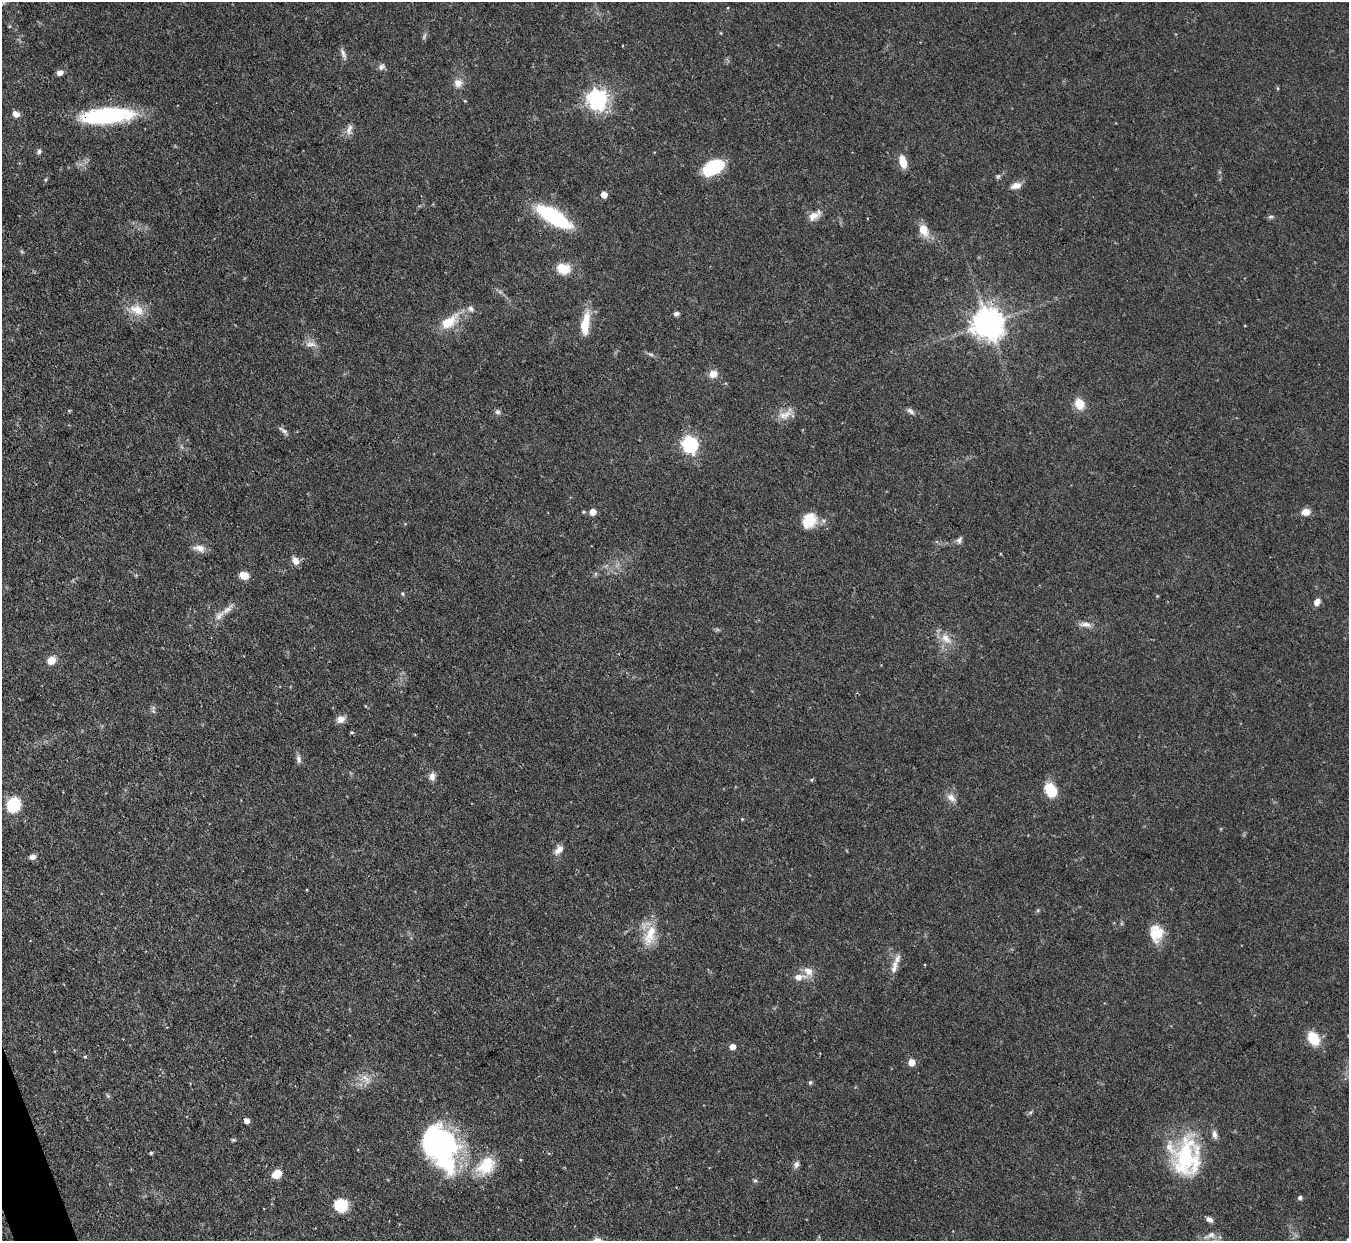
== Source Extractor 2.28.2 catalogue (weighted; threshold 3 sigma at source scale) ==
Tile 7 of 4 x 4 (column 3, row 2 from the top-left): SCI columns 2697-4043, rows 2624-3862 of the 5393 x 5373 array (HDU 1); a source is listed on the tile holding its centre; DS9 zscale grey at full resolution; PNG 1351 x 1243 px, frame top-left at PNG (2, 2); no overlay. Shown black and unused: <1% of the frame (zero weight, under 3 of 4 exposures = <1% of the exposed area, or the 3 px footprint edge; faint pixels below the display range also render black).
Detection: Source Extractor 2.28.2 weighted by HDU 2 'WHT'; one run over the whole footprint, this tile lists its part. Background 0.0909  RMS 0.0046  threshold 0.0206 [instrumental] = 3 sigma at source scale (4.5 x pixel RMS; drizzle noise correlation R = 1.50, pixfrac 1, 0.05/0.05 arcsec/px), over >= 5 px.
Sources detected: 96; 2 too faint to see at this stretch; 1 cosmic-ray / hot-pixel residue — not listed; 8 inside a brighter listed object's ellipse — not listed separately; the other 85 listed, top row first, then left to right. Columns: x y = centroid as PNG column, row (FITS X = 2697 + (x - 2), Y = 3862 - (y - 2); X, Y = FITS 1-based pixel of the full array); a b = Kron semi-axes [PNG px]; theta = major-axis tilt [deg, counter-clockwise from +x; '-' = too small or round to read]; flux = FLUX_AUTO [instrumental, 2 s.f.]
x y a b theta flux
343 54 16 5 -66 1.9
381 67 10 7 48 1.6
60 73 7 6 - 2.5
458 83 11 11 - 3.6
1277 88 5 3 - 0.46
598 99 8 7 - 250
465 101 5 4 - 0.42
16 114 9 7 -36 2.7
107 115 49 14 4 56
349 129 16 8 78 2.6
39 151 6 6 - 1.2
903 162 14 7 -76 6.3
713 167 19 12 27 30
998 176 7 5 66 0.85
1016 186 14 8 15 3.2
604 195 5 5 - 5.8
813 216 16 10 26 3.9
553 217 32 11 -31 50
1271 217 7 5 3 0.96
923 230 14 10 -60 7.2
562 268 9 7 -18 13
137 310 21 14 -27 8
676 314 6 5 - 1.3
449 322 28 14 37 11
988 323 10 9 - 800
584 327 19 10 -88 8.1
310 344 16 7 -8 3
650 354 9 5 -26 1.1
713 374 10 9 - 4
1079 404 12 9 -62 7.6
69 411 5 4 - 0.53
910 411 10 5 -34 1.6
498 412 7 7 - 1.2
785 415 21 11 23 5.1
283 430 14 5 -36 1.6
690 444 7 6 - 130
584 512 5 4 - 0.57
593 512 5 5 - 5.6
1306 512 9 7 8 4.1
809 520 16 13 61 11
959 540 10 6 64 1.4
199 548 16 9 -10 3.5
295 561 10 7 -65 3.2
244 575 10 8 -16 4.5
402 594 5 4 - 0.6
1317 602 8 6 53 3
219 615 18 8 47 3.8
1086 624 15 6 -6 2.7
946 639 18 11 -41 5.8
51 660 9 8 - 4.7
341 719 10 8 14 3.2
298 759 11 6 -82 1.8
432 776 11 7 89 2.4
811 780 5 4 - 0.61
1051 790 12 8 -51 18
951 798 15 8 -37 3.3
13 805 11 10 - 27
742 819 4 4 - 0.41
559 850 13 8 49 3.1
32 857 8 7 - 2
1038 910 6 4 46 0.61
1158 934 25 12 70 8.7
650 935 33 13 72 11
897 959 16 7 71 3
799 977 17 9 6 4.5
1313 1038 13 10 -60 13
732 1047 5 5 - 4.5
85 1057 5 3 - 0.51
911 1062 5 5 - 9
366 1079 18 7 -51 3.4
810 1082 5 5 - 0.92
1030 1112 7 5 30 0.8
233 1140 6 4 -18 0.63
440 1146 51 33 -67 90
151 1153 4 4 - 0.66
1186 1156 49 37 -87 45
796 1164 10 7 69 1.8
486 1166 27 19 45 16
277 1174 10 8 31 5.5
755 1181 6 4 0 0.71
1300 1198 6 6 - 0.9
341 1205 12 12 - 14
1209 1219 8 5 -38 1.9
1211 1235 13 9 -2 3.3
1348 1239 4 4 - 0.5
Overlapping masked pixels (flux is a lower limit): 2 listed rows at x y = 107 115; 988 323
Isophote crosses this tile's border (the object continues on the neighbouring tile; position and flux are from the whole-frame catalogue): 1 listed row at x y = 1348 1239